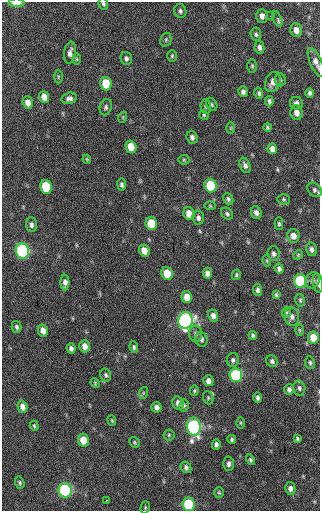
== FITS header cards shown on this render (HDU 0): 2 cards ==
NAXIS1  =                  318 / Axis length
NAXIS2  =                  509 / Axis length

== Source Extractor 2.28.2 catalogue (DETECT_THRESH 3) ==
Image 318 x 509 px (HDU 0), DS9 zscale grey, 1 PNG px = 1 image px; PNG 322 x 513 px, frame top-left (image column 1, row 509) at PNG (2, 2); each listed source drawn as its Kron ellipse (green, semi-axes under 4 px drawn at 4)
Background 41.9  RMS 7.5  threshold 22.5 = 3 sigma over >= 5 px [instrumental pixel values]
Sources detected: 126; all 126 listed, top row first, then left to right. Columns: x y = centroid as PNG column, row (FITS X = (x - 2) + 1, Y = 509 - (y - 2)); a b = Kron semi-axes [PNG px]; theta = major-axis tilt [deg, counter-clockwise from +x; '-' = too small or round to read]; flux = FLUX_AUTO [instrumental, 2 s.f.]
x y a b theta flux
16 3 8 3 0 4700
103 4 6 5 - 880
180 11 7 6 - 1200
262 16 7 5 -89 2200
270 16 2 2 - 220
277 19 8 4 -68 1300
296 30 7 5 -73 3400
256 34 7 5 -83 1000
166 40 7 5 72 970
259 47 6 5 - 1700
70 53 11 6 80 2500
172 56 6 4 88 730
126 58 6 5 - 1200
76 59 6 4 -89 610
316 62 15 6 -66 3100
252 66 7 5 90 820
58 77 7 3 89 600
280 80 7 5 -87 970
273 82 10 7 69 3600
106 84 7 5 -74 15000
243 92 5 5 - 1500
259 93 6 4 -74 1000
310 93 4 4 - 1200
44 97 6 5 - 3600
69 98 8 5 14 1700
269 101 5 4 - 1100
28 103 6 5 - 3300
296 103 6 6 - 1600
212 105 7 5 -58 810
206 106 7 5 -87 850
106 107 8 6 75 1200
297 113 7 6 - 3000
204 115 5 4 - 620
123 117 6 3 73 530
267 127 4 3 - 660
231 128 6 4 89 520
192 137 6 5 - 1800
131 147 6 5 - 7700
272 149 5 4 - 2300
87 159 4 3 - 520
184 160 5 5 - 720
245 165 8 5 -67 1700
122 185 6 4 -82 1100
210 185 7 6 - 21000
46 187 7 6 - 18000
314 190 8 6 -45 1300
228 199 6 5 - 1100
284 199 6 5 - 900
210 206 6 4 -2 540
256 213 6 5 - 1600
189 214 6 5 - 5400
227 214 6 5 - 990
198 218 7 5 -82 1700
151 223 6 6 - 13000
279 224 6 4 -89 850
31 225 7 5 -87 1700
293 236 7 6 - 3200
312 249 7 5 -76 1700
22 251 8 6 -77 70000
144 251 6 5 - 4500
274 254 7 6 - 1600
298 255 5 4 - 520
267 261 5 3 - 520
279 269 5 4 - 1500
167 273 6 5 - 9200
207 273 5 4 - 2100
236 275 5 4 - 710
312 280 8 7 - 1700
300 281 7 6 - 43000
65 282 8 4 -89 2100
318 283 10 5 -80 1600
257 290 6 4 -85 1200
276 295 4 3 - 720
187 297 6 5 - 4600
300 300 6 5 - 780
287 312 6 3 71 590
213 315 6 5 - 2300
292 317 9 7 -83 2300
185 320 8 7 - 120000
16 327 6 5 - 1100
299 330 6 4 -88 610
43 331 6 5 - 3000
196 334 8 6 -87 1600
253 335 4 3 - 880
313 337 6 5 - 7200
201 339 7 6 - 1500
85 346 6 5 - 3100
134 347 6 4 -82 880
71 348 5 4 - 1500
233 360 7 6 - 1200
272 361 6 5 - 1300
310 363 6 5 - 920
106 375 7 5 -77 1000
236 375 7 6 - 44000
208 381 5 5 - 2100
95 383 5 4 - 550
299 388 7 6 - 1400
289 389 5 5 - 1600
194 391 5 4 - 660
143 393 6 4 72 710
208 398 7 5 -70 860
258 398 5 4 - 1200
178 403 7 5 -77 2600
184 405 6 4 78 810
22 407 6 5 - 2700
156 407 5 5 - 2000
112 420 5 4 - 530
241 423 6 4 -90 590
34 426 5 3 - 650
194 427 9 6 -86 91000
169 435 5 5 - 810
297 438 4 3 - 740
232 439 4 4 - 840
83 440 6 5 - 6900
135 442 5 5 - 710
216 444 5 4 - 1500
251 460 5 4 - 920
229 464 7 5 88 1600
186 467 6 5 - 1200
20 483 6 4 -72 860
290 488 6 5 - 1900
65 490 7 6 - 68000
219 493 5 5 - 700
106 500 3 2 - 910
188 504 7 6 - 26000
145 507 6 4 72 650
At the frame edge (FLAGS 8, measured only in part): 5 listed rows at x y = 16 3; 103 4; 316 62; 314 190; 318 283